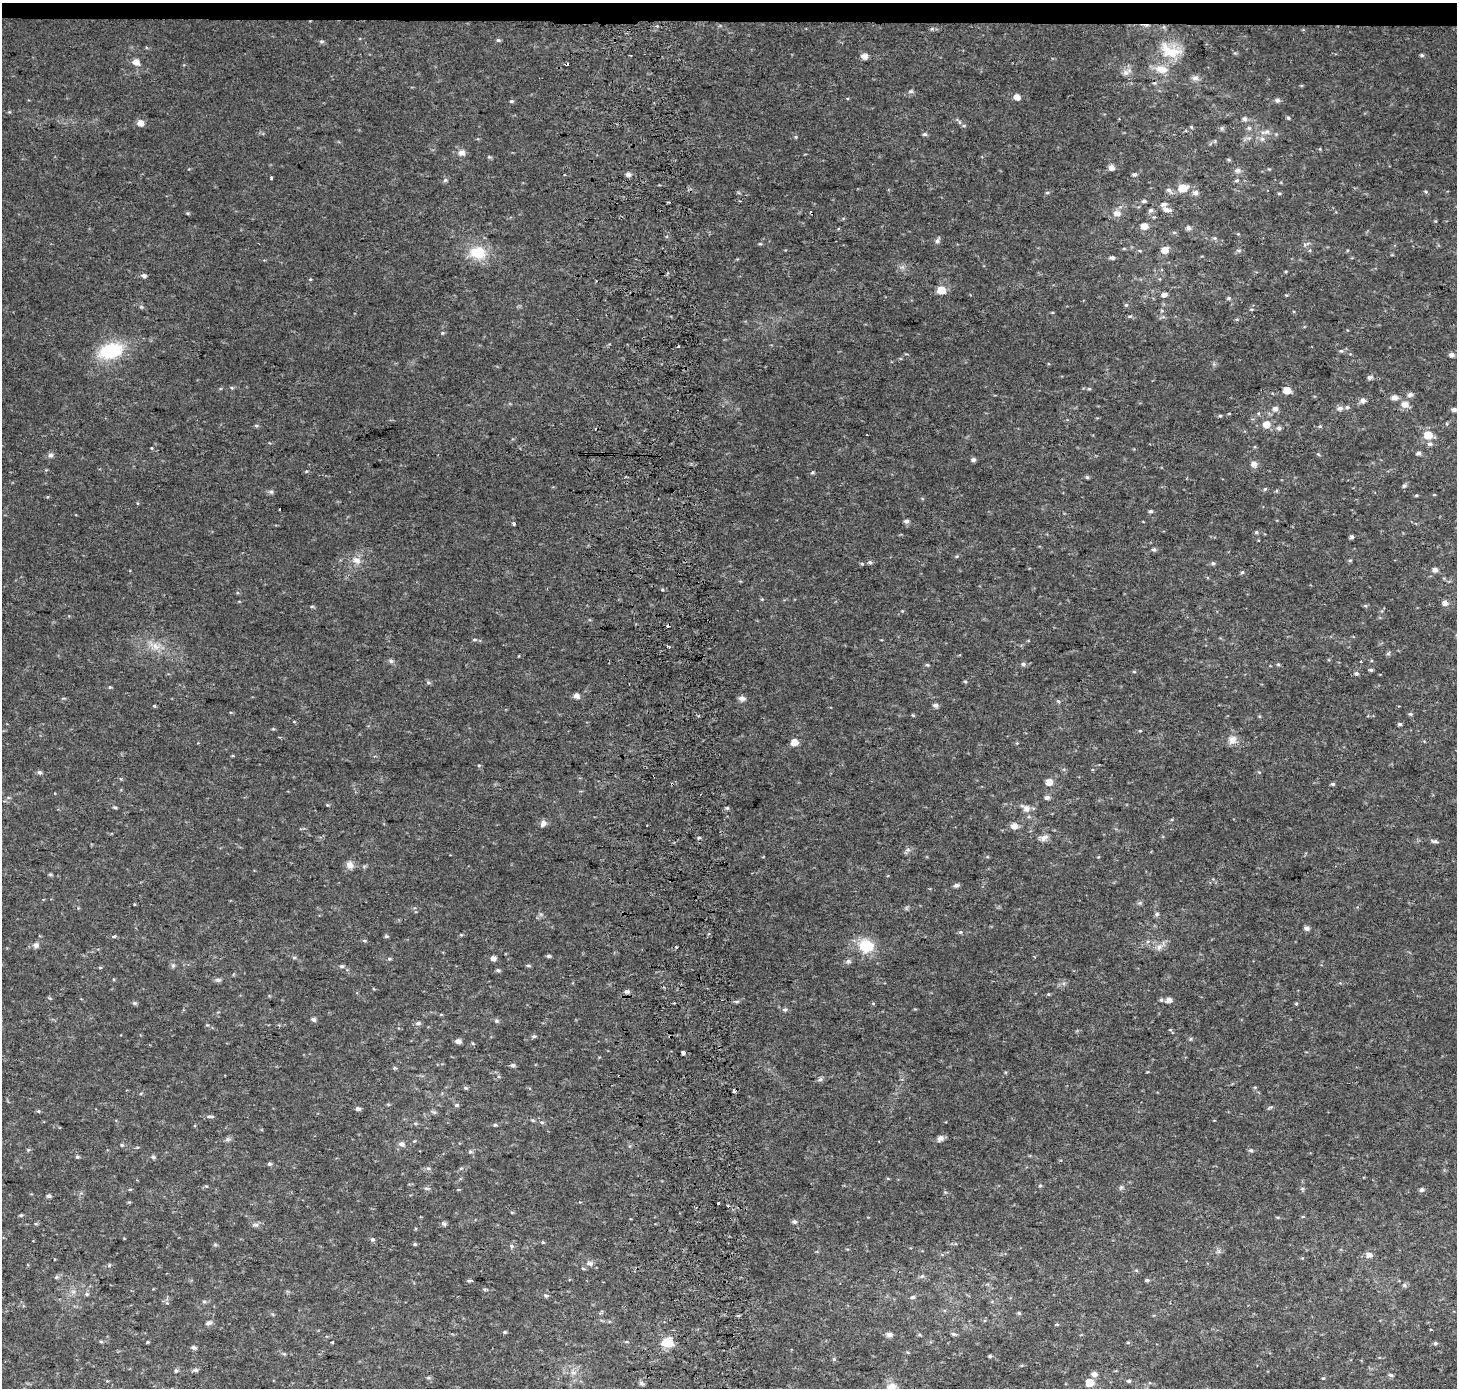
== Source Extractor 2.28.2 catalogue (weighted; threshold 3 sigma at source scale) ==
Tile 2 of 3 x 3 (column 2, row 1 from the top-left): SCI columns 1529-2983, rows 2774-4159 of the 4511 x 4167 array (HDU 1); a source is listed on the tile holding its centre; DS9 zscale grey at full resolution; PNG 1459 x 1390 px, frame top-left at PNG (2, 3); no overlay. Shown black and unused: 1% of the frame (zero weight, under 2 of 3 exposures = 2% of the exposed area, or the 3 px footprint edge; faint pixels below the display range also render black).
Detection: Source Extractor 2.28.2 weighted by HDU 2 'WHT'; one run over the whole footprint, this tile lists its part. Background 0.0409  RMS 0.011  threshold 0.0487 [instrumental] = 3 sigma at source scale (4.5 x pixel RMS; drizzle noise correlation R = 1.50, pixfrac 1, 0.0396/0.0396 arcsec/px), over >= 5 px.
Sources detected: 263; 9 cosmic-ray / hot-pixel residue — not listed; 1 inside a brighter listed object's ellipse — not listed separately; the other 253 listed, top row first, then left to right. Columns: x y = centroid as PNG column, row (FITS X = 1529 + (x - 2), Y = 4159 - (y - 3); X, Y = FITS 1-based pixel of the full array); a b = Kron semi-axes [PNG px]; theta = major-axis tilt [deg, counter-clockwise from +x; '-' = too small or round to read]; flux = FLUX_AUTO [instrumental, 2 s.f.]
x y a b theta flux
498 40 6 5 - 1.7
321 41 6 5 - 1.8
1170 51 29 15 -15 27
1422 55 5 4 - 1.7
864 56 5 5 - 6.6
136 62 7 5 -38 7.8
1162 69 16 9 -7 12
1125 73 9 8 - 4.5
1195 78 10 6 7 3.7
1154 83 5 3 - 1.2
911 91 7 5 6 2
1017 97 5 5 - 7.3
1277 100 6 5 - 3.1
511 101 5 4 - 1.4
1288 118 5 4 - 1.4
1244 119 6 6 - 2.7
140 123 6 5 - 8.2
964 125 6 4 1 1.3
1191 127 5 3 - 1
1249 128 6 5 - 2.1
1267 132 11 4 9 3.5
925 134 6 4 12 1.9
1262 139 7 5 -44 2.7
461 153 7 6 - 6.4
489 157 6 4 -41 1.4
1112 168 5 5 - 6.7
1237 170 8 6 5 3.7
628 174 6 5 - 3.7
1135 174 5 5 - 2.2
271 178 3 3 - 1.5
445 180 6 5 - 1.9
1237 180 5 5 - 1.9
1183 188 7 6 - 20
1169 190 8 6 -32 3.2
1426 192 6 3 -19 1.2
1047 193 5 3 - 1.3
1196 193 8 6 -3 3.8
1279 193 5 3 - 1.2
1144 201 6 4 9 2.1
1151 210 6 6 - 2.4
1167 210 11 5 -13 5.6
1117 213 9 7 -10 6.3
1144 226 5 5 - 9.2
1189 228 5 4 - 4.1
1174 232 6 4 -1 1.4
937 241 8 5 54 2.8
760 244 6 3 17 1.1
1165 250 5 5 - 14
1238 250 6 4 -19 1.5
478 253 18 14 -8 30
1112 258 5 4 - 2.7
144 275 6 4 -7 3.1
310 279 5 3 - 0.93
941 290 6 6 - 17
1164 294 5 4 - 5.2
1229 298 5 4 - 1.7
1126 305 5 5 - 1.4
1130 316 6 3 17 1.3
442 333 5 3 - 1.1
111 351 24 15 16 59
1341 351 5 4 - 1.6
1452 355 5 4 - 4.2
1370 377 5 5 - 3.3
1287 390 5 5 - 15
1410 395 6 5 - 3.4
1394 397 7 5 -3 5.7
1363 400 6 5 - 4.4
1405 404 7 6 - 7.8
1275 408 6 5 - 4.2
1340 408 8 6 13 3.9
1454 410 5 5 - 3.3
1229 414 4 3 - 0.78
1220 416 5 4 - 1.3
1266 424 7 6 - 9.7
256 426 5 4 - 1.5
1320 426 5 3 - 1.2
1279 428 6 6 - 2.9
1428 435 6 6 - 19
1430 444 6 5 - 2.8
1419 453 5 4 - 3.2
50 455 7 6 - 2.9
973 460 6 5 - 2.6
1254 464 7 7 - 5.6
812 473 5 3 - 1.3
1087 477 5 5 - 1.6
1404 486 6 5 - 2.2
1265 489 6 5 - 1.4
271 492 6 4 0 2
1416 495 5 3 - 1.1
1150 511 5 4 - 1.8
907 521 6 5 - 3.2
514 524 4 3 - 5.6
1256 532 5 4 - 1.5
1352 537 4 3 - 3
1154 549 6 5 - 2.3
957 556 5 3 - 1.2
356 560 13 8 -27 7.4
1350 560 5 4 - 1.3
870 562 6 4 8 2
1213 563 5 5 - 1.9
1435 570 5 5 - 4.6
1242 572 5 4 - 1.4
762 599 4 4 - 0.96
1445 603 5 5 - 5.3
312 606 6 4 1 1.3
1365 606 6 4 18 1.3
474 640 5 3 - 1.3
156 646 13 9 -35 9.7
669 646 4 3 - 5.2
1388 654 6 4 2 1.6
391 661 6 6 - 2.1
1023 664 6 5 - 2.2
1278 664 5 4 - 1.3
927 665 5 4 - 1.3
1371 670 5 4 - 1.7
1134 672 5 3 - 1
1356 673 5 5 - 2
965 681 5 3 - 1.2
428 683 6 4 -1 1.6
110 687 5 4 - 1.2
576 696 5 5 - 5.8
742 698 9 6 -5 3.8
1058 701 6 3 -44 1.4
935 705 6 5 - 3.1
154 706 3 3 - 2.1
1410 714 6 4 -18 1.6
1400 724 5 4 - 1.7
1232 740 12 10 58 7.2
794 742 5 5 - 12
479 765 5 3 - 0.95
39 772 5 5 - 2.3
1049 782 6 5 - 9.6
1333 784 5 4 - 1.8
1047 797 6 5 - 3.3
115 807 6 4 -3 1.3
727 808 5 5 - 1.5
1026 809 9 6 -36 7.6
543 823 9 7 56 4
1014 826 6 5 - 7.9
699 838 5 3 - 1.3
1044 838 12 7 26 4.8
1435 841 7 4 -14 2.8
908 850 6 6 - 2.6
350 865 10 8 -61 5.9
50 874 6 4 -18 1.3
956 885 6 5 - 3.4
1157 914 5 5 - 2.2
1307 928 6 5 - 3.7
960 932 5 5 - 1.5
114 936 6 4 20 1.4
386 936 5 4 - 1.5
364 940 5 3 - 1.3
36 945 7 7 - 3.6
866 946 15 13 -13 30
676 947 4 3 - 1.2
1159 947 11 7 66 5.1
548 956 5 4 - 1.8
294 958 6 4 0 1.4
493 958 5 5 - 4.3
389 959 6 4 -5 1.4
848 961 7 5 44 2.4
173 965 6 5 - 1.9
528 965 6 4 -1 1.3
342 966 6 4 12 2.1
100 968 5 3 - 0.96
498 970 5 4 - 1.9
218 980 6 5 - 3.1
626 991 6 5 - 2.9
1048 994 5 3 - 0.99
1161 1000 6 5 - 1.7
1169 1000 5 5 - 5.8
737 1001 6 4 1 1.7
134 1003 6 5 - 1.9
1296 1004 5 3 - 1.1
785 1010 7 5 18 2.2
313 1019 6 4 -14 2.8
496 1021 6 5 - 1.8
418 1023 7 5 2 2.7
534 1036 6 4 0 1.8
458 1041 6 5 - 4.5
683 1053 4 4 - 12
513 1065 5 5 - 2.4
395 1068 5 5 - 1.3
820 1079 7 5 22 2.3
465 1088 6 5 - 1.7
456 1105 5 5 - 1.7
358 1109 6 4 -5 2.7
38 1111 5 4 - 1.3
210 1116 9 3 0 2.1
532 1120 5 4 - 1.3
495 1125 5 4 - 1.3
941 1138 7 6 - 5.1
228 1139 7 4 18 2.1
401 1144 8 6 -27 3.8
122 1145 5 4 - 1.2
1251 1150 6 5 - 2.2
470 1152 6 4 18 1.6
77 1157 5 5 - 1.6
153 1157 5 5 - 1.8
269 1164 5 5 - 2
428 1168 6 5 - 1.9
461 1168 6 3 19 1.3
206 1186 5 4 - 1.1
1040 1186 5 4 - 1.4
1121 1187 6 5 - 1.9
426 1188 7 4 -6 2.1
1422 1190 5 5 - 2.7
49 1196 5 4 - 2.7
718 1203 3 3 - 4
21 1215 5 4 - 1.3
794 1222 6 5 - 2.5
444 1223 6 5 - 2.6
255 1225 11 4 5 2.7
372 1239 6 5 - 1.8
415 1244 5 4 - 1.2
511 1246 5 5 - 1.8
1369 1255 7 6 - 5.3
590 1263 10 7 -19 3.8
109 1265 4 4 - 1.2
583 1268 5 3 - 1.2
922 1276 6 4 43 1.8
56 1277 5 5 - 1.6
1147 1280 5 4 - 1.7
469 1281 6 4 15 1.6
1404 1285 7 5 1 2
484 1289 6 3 -18 1.4
86 1294 6 5 - 1.7
546 1295 7 3 -8 1.6
913 1297 6 4 11 2.2
204 1301 5 5 - 1.6
1019 1313 5 4 - 1.5
209 1323 8 5 17 2.9
1057 1324 4 4 - 1.1
505 1332 5 4 - 1.5
890 1334 8 6 -8 4.3
953 1334 7 4 -26 2.2
101 1342 5 3 - 1.2
147 1342 5 3 - 0.89
332 1342 4 3 - 2.3
667 1343 14 12 -1 16
1435 1343 5 4 - 1.8
194 1347 6 5 - 2.4
990 1356 4 4 - 1.7
834 1359 5 4 - 1.3
195 1370 7 5 -2 2.3
176 1371 6 5 - 1.7
573 1373 7 4 -1 2.6
1094 1374 6 5 - 5.6
1391 1375 6 5 - 2.4
428 1378 6 4 18 1.4
1129 1381 5 4 - 1.8
1090 1382 6 5 - 18
892 1387 14 12 9 11
Isophote crosses this tile's border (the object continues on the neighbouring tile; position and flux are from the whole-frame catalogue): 1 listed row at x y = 892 1387